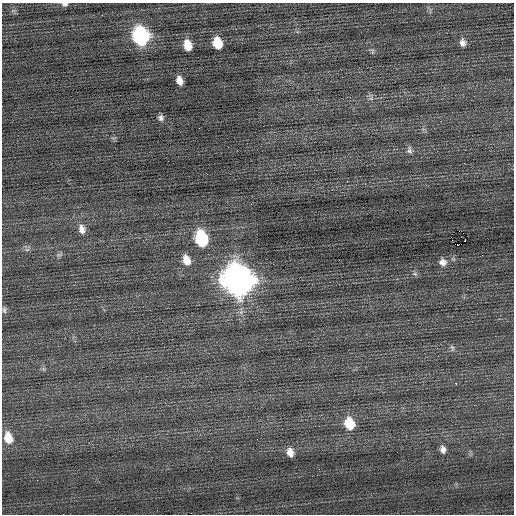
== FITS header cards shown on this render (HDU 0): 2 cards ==
NAXIS1  =                  512 / Axis length
NAXIS2  =                  512 / Axis length

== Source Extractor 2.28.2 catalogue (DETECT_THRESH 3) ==
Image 512 x 512 px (HDU 0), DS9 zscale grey, 1 PNG px = 1 image px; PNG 516 x 516 px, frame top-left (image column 1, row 512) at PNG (2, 3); no overlay
Background 0.135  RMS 0.74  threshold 2.22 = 3 sigma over >= 5 px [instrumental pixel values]
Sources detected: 30; all 30 listed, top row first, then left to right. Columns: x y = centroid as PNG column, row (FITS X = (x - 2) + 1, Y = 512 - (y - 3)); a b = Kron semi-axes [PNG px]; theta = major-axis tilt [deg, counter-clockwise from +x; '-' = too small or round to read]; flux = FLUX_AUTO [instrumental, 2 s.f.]
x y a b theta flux
65 4 8 5 -6 140
102 15 2 2 - 110
141 36 12 9 -73 10000
218 43 10 7 -74 1200
463 43 10 7 -79 250
188 45 10 7 -76 830
372 51 9 4 84 87
179 81 9 6 -71 430
371 98 6 4 18 89
161 118 7 6 - 170
441 121 3 2 - 46
409 150 11 7 90 170
82 229 13 9 -73 350
201 238 12 8 -74 4100
464 241 3 3 - 100
459 245 7 3 9 2000
27 250 7 4 1 110
59 255 11 4 9 110
19 257 2 2 - 24
186 260 12 8 -70 540
443 262 10 9 - 290
415 274 7 4 -18 91
238 280 14 12 -67 81000
4 310 8 6 -86 120
452 348 10 5 -75 110
456 383 3 3 - 190
349 423 11 9 -71 1300
8 438 13 9 -76 790
443 449 9 7 -78 240
290 452 10 8 -73 370
At the frame edge (FLAGS 8, measured only in part): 1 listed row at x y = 65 4